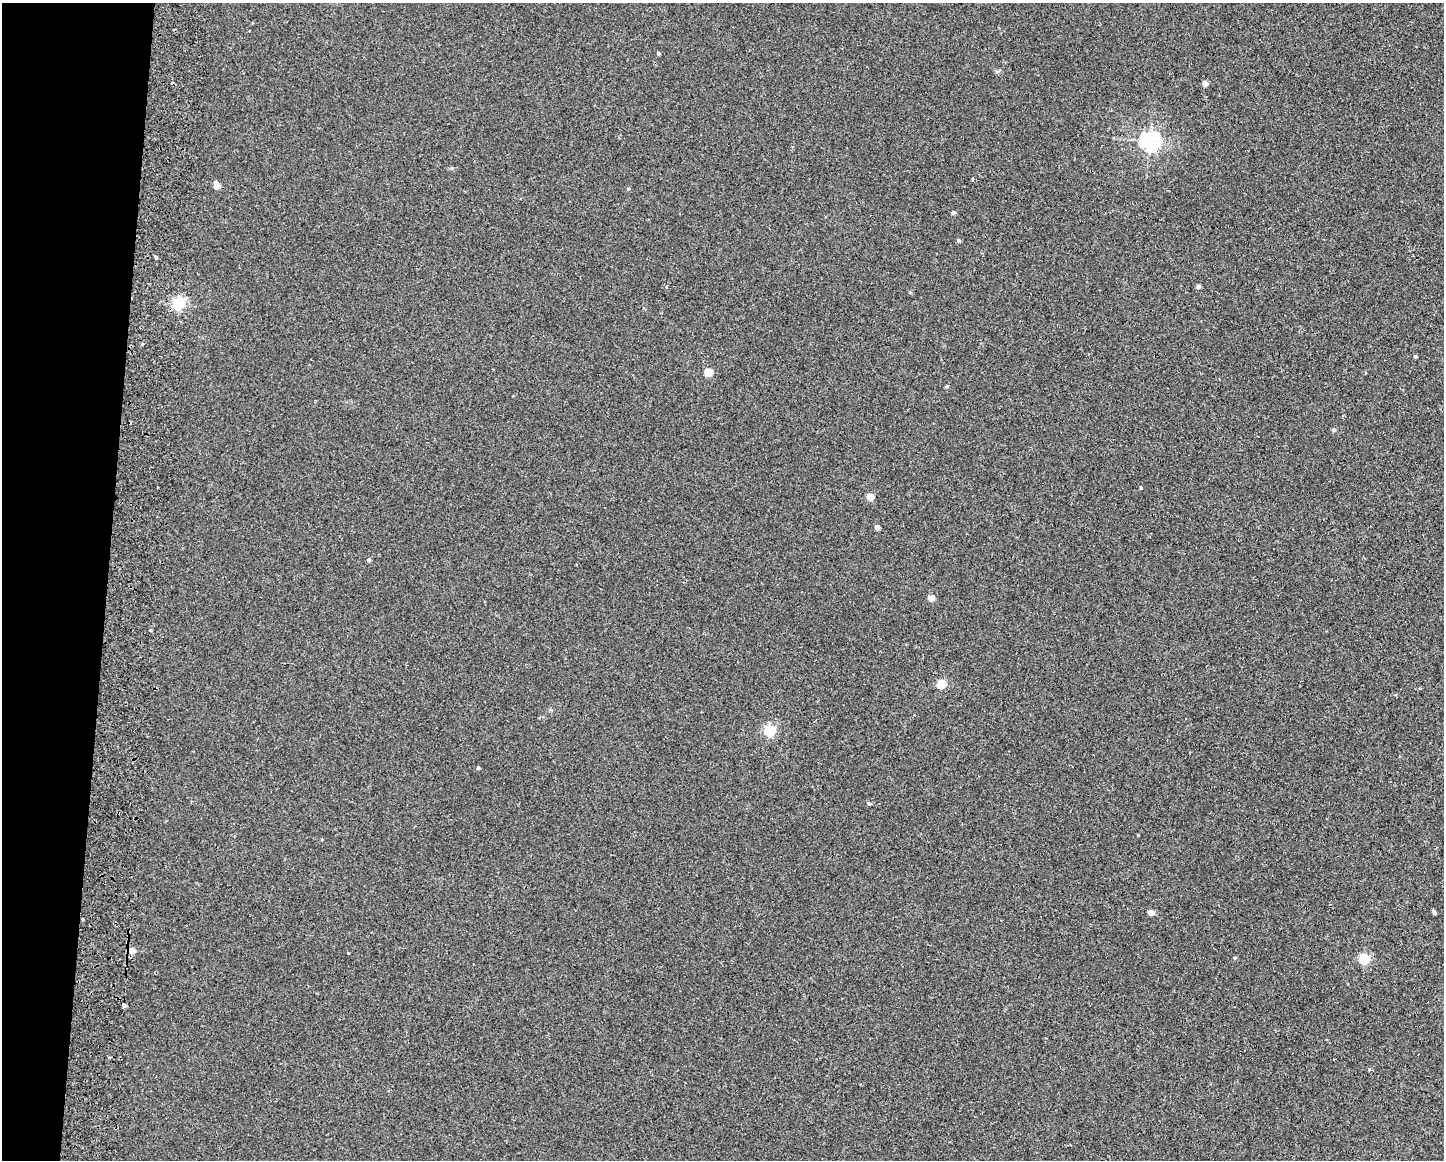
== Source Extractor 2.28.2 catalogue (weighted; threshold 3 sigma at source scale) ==
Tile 7 of 3 x 4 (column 1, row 3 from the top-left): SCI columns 167-1608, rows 1172-2329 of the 4771 x 4656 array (HDU 1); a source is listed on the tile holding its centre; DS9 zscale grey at full resolution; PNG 1446 x 1162 px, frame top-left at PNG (2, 3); no overlay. Shown black and unused: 7% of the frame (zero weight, under 2 of 3 exposures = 3% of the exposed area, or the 3 px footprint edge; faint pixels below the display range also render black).
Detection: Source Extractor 2.28.2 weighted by HDU 2 'WHT'; one run over the whole footprint, this tile lists its part. Background 0.0271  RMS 0.0067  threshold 0.03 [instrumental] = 3 sigma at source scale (4.5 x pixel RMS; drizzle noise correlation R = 1.50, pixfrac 1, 0.05/0.05 arcsec/px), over >= 5 px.
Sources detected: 36; all 36 listed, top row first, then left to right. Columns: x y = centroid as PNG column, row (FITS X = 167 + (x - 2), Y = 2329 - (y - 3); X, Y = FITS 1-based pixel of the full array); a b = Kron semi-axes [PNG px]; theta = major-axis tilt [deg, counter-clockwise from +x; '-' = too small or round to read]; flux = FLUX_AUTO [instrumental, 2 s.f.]
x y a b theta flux
658 53 4 3 - 1
1205 83 4 4 - 4.9
1150 141 7 6 - 300
973 179 3 3 - 2
216 185 7 4 -83 6.2
628 189 4 4 - 0.69
953 212 4 4 - 1.4
958 241 5 4 - 0.88
156 257 3 3 - 1.7
1198 286 4 4 - 2
666 287 4 3 - 0.71
910 293 5 3 - 0.6
178 304 6 5 - 92
1415 356 4 3 - 0.95
708 372 5 5 - 19
947 386 4 4 - 0.88
1334 430 5 4 - 1.4
1141 488 3 3 - 1.1
870 497 5 4 - 9.7
877 527 4 4 - 3.4
369 560 5 4 - 1.3
931 598 5 4 - 6.9
150 630 3 3 - 0.73
941 684 5 5 - 32
769 730 5 5 - 69
478 768 4 3 - 0.98
869 803 5 4 - 1.1
1151 913 5 4 - 6.2
1434 913 4 4 - 1.3
83 919 3 3 - 1.4
132 951 6 5 - 5.4
1234 958 5 3 - 0.62
1364 959 6 5 - 53
124 1005 4 3 - 7.3
1005 1009 4 3 - 0.59
1369 1069 4 3 - 1.5
Overlapping masked pixels (flux is a lower limit): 2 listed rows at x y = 83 919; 124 1005